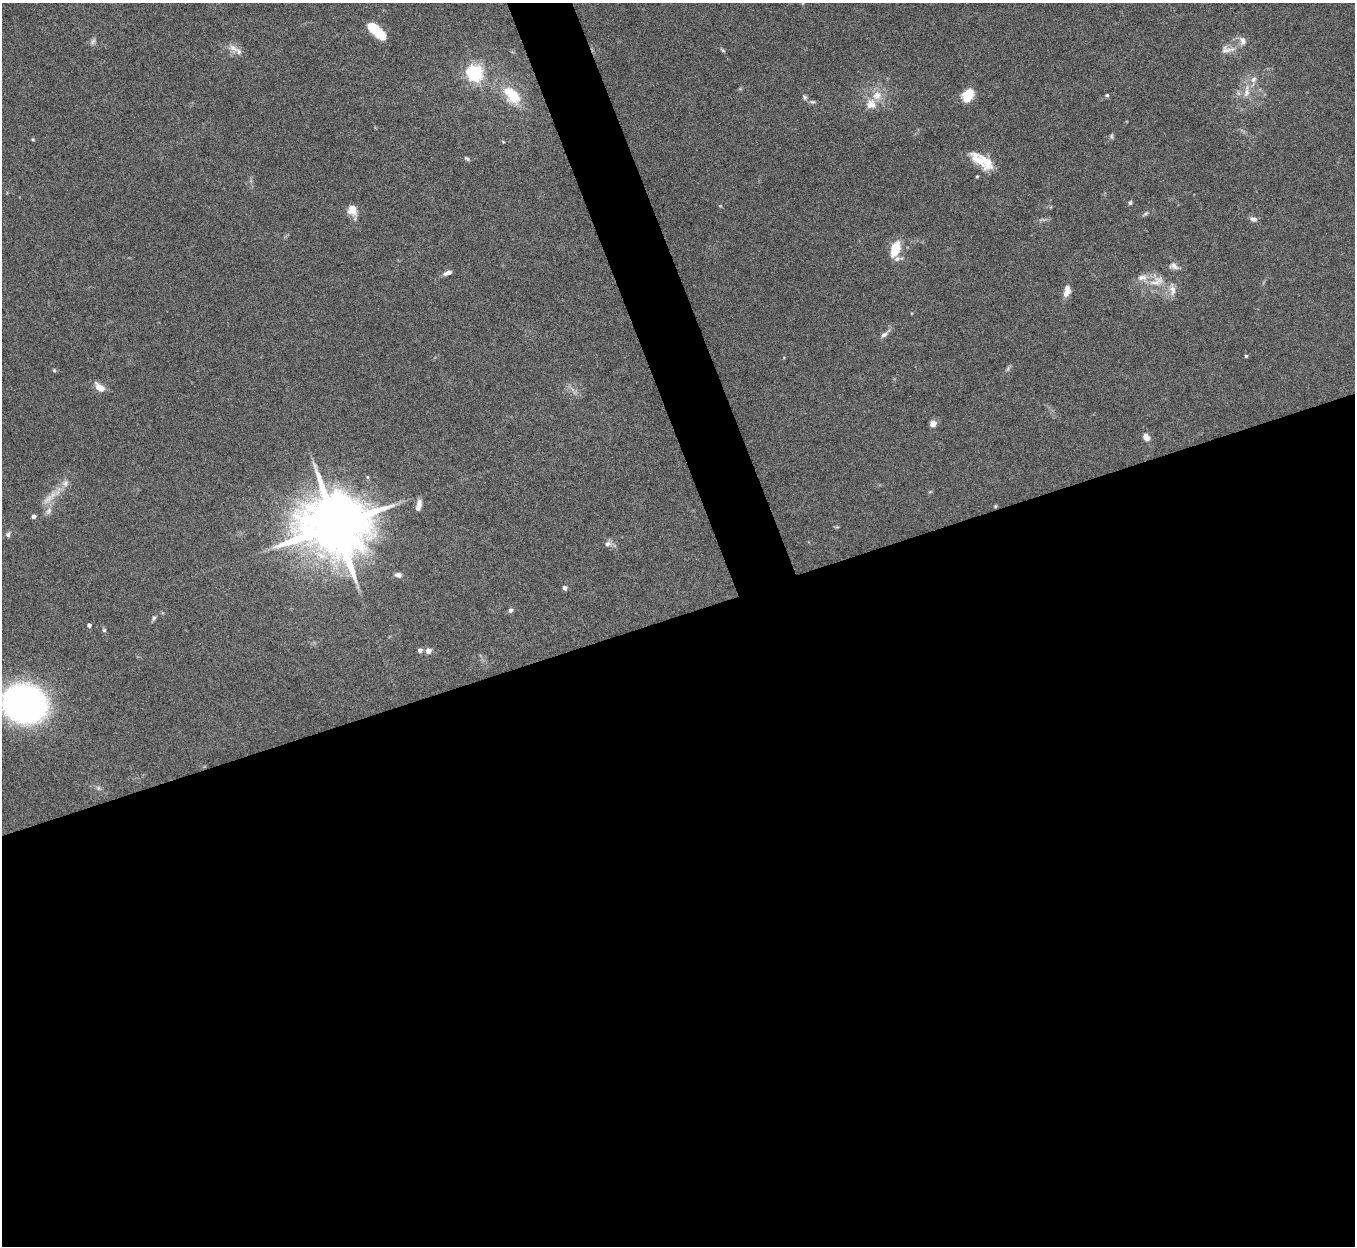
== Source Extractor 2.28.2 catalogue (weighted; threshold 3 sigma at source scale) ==
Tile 15 of 4 x 4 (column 3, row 4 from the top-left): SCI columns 2711-4063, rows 153-1396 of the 5420 x 5405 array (HDU 1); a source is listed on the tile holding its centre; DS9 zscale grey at full resolution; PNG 1357 x 1248 px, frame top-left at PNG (2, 3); no overlay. Shown black and unused: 53% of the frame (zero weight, under 5 of 10 exposures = <1% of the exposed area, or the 3 px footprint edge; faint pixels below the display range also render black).
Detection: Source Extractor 2.28.2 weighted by HDU 2 'WHT'; one run over the whole footprint, this tile lists its part. Background 0.157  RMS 0.0059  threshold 0.024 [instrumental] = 3 sigma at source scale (4.09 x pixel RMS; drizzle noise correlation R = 1.36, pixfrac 0.8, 0.05/0.05 arcsec/px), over >= 5 px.
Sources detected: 63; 1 too faint to see at this stretch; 1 inside a brighter object's white glare — not listed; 5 inside a brighter listed object's ellipse — not listed separately; the other 56 listed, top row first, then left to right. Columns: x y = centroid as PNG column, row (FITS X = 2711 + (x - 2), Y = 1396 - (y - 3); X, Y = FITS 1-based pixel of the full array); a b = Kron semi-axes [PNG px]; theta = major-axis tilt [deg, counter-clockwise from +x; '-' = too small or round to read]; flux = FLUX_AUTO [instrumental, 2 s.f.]
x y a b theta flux
373 28 17 9 -43 15
93 41 8 6 72 1.5
1242 41 13 9 -75 3.2
233 48 14 8 -33 3.7
1227 49 22 10 3 5.3
723 51 6 4 -20 0.7
474 73 6 6 - 180
1253 79 10 7 57 2.7
1246 93 14 8 81 4.6
512 95 21 12 -49 20
877 95 15 12 27 7.6
968 95 12 8 59 14
1107 95 5 5 - 0.8
805 97 6 6 - 1.1
812 102 8 4 -8 1.1
1111 136 9 5 87 1
33 139 4 4 - 0.75
503 142 4 4 - 0.53
467 159 9 4 -35 0.98
978 159 30 12 -46 11
977 176 4 3 - 0.56
1130 203 6 4 73 0.97
352 210 13 10 -70 5.8
1146 213 9 4 44 1
1253 219 10 6 -16 2
895 249 14 8 72 15
1174 266 12 8 -22 2.6
448 273 11 5 22 2.4
1157 281 24 12 24 9.6
1172 289 18 8 -84 4.2
1067 291 14 7 74 4.4
884 335 10 6 33 2
1246 356 4 4 - 0.7
54 370 5 4 - 0.74
100 387 11 6 -38 6.3
933 424 7 7 - 2.9
1146 437 9 7 -62 3.5
65 483 9 8 - 2.7
48 499 21 9 40 6.6
419 505 13 6 79 3.8
995 506 6 4 88 0.58
48 511 11 7 60 2.6
34 516 4 4 - 2.4
335 525 18 16 4 5600
8 534 7 6 - 1.4
608 544 9 7 16 2.2
398 575 9 6 -10 2
564 588 5 4 - 1.4
510 610 6 5 - 1.5
154 618 8 5 75 1.1
89 625 4 4 - 1.7
104 630 5 5 - 0.9
420 650 6 6 - 1.4
428 651 7 6 - 2.7
24 704 30 26 -14 240
98 788 6 5 - 1.2
Isophote crosses this tile's border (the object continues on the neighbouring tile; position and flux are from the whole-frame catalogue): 1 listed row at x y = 24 704